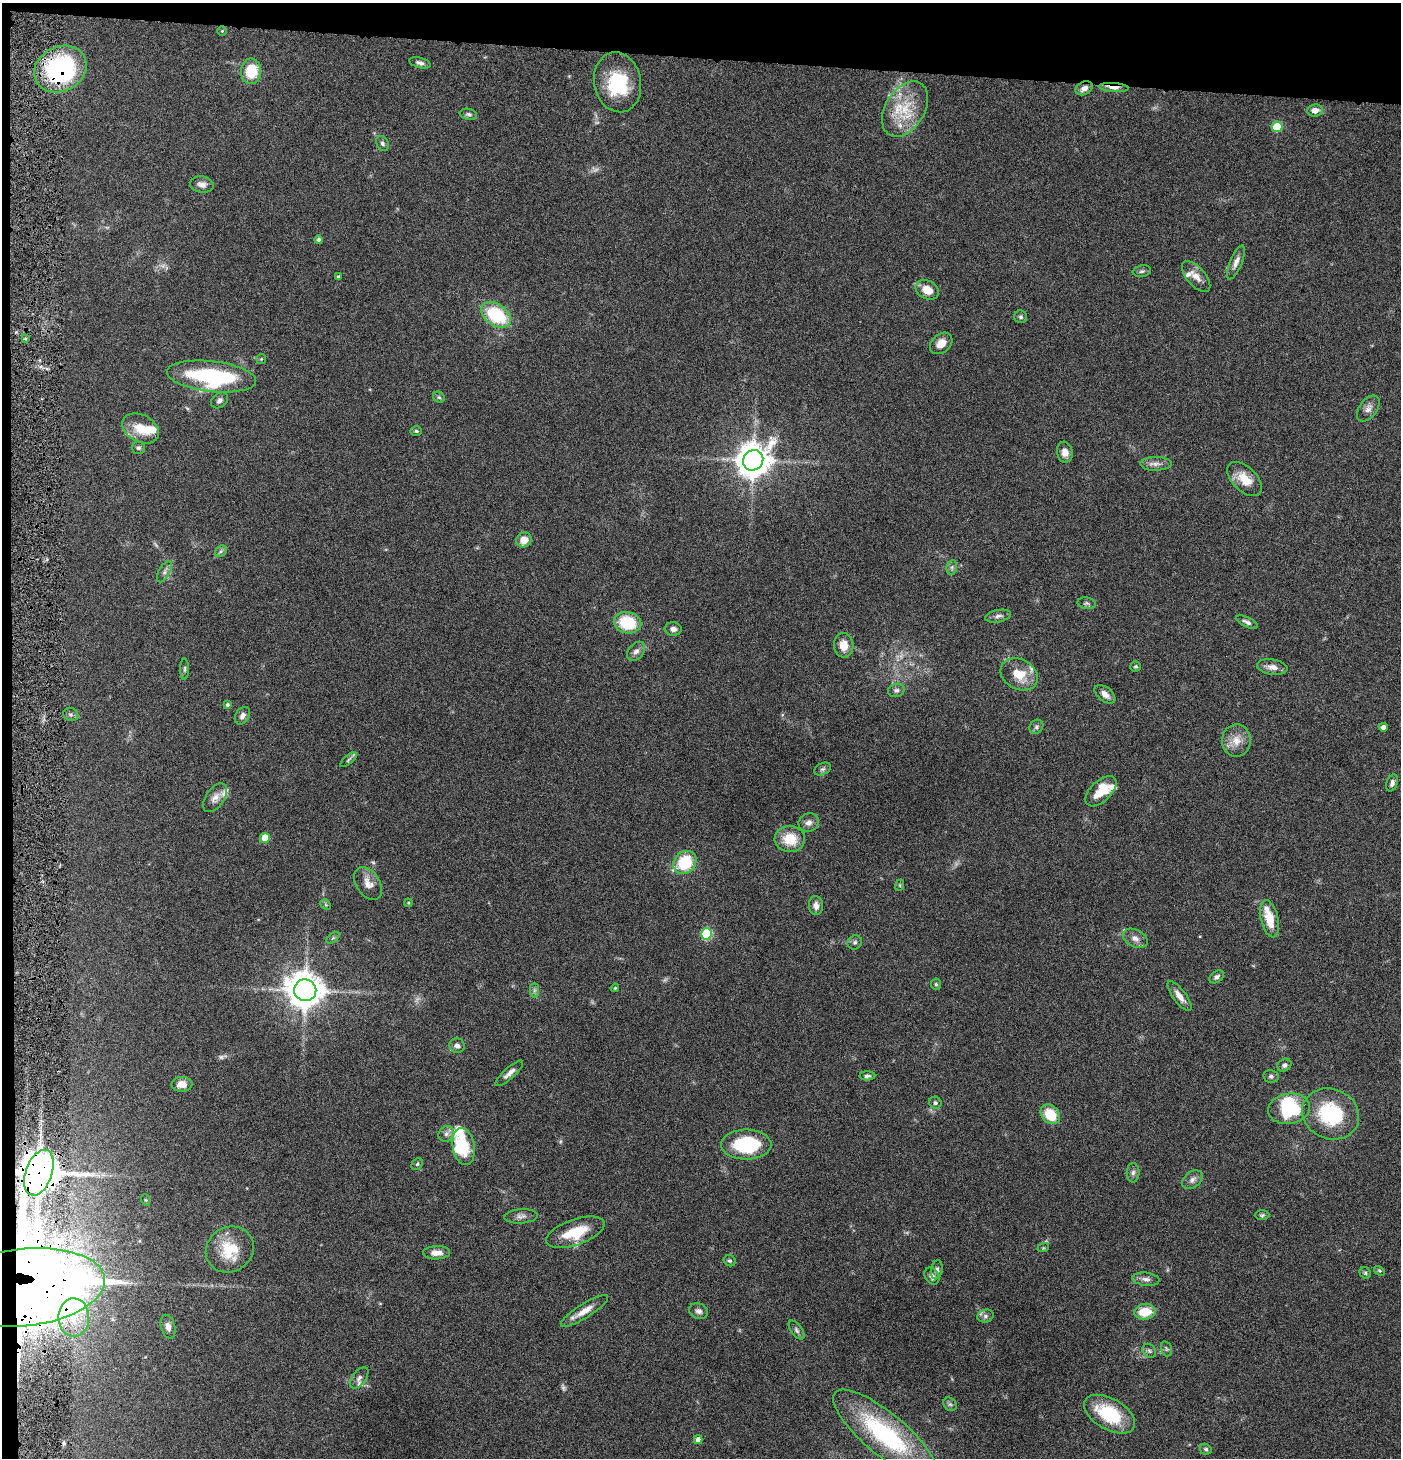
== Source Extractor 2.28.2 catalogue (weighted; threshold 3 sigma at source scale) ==
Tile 1 of 3 x 3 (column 1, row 1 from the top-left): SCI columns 147-1545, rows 2914-4369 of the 4442 x 4371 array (HDU 1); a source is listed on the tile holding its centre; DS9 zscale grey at full resolution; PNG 1403 x 1460 px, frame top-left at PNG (2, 3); each listed source drawn as its Kron ellipse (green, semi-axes under 4 px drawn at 4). Shown black and unused: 5% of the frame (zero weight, under 4 of 8 exposures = <1% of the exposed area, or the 3 px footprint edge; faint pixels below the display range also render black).
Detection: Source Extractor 2.28.2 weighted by HDU 2 'WHT'; one run over the whole footprint, this tile lists its part. Background 0.0678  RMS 0.0042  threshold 0.0172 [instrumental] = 3 sigma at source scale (4.09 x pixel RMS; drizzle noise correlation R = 1.36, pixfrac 0.8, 0.05/0.05 arcsec/px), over >= 5 px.
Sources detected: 151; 7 too faint to see at this stretch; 3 inside a brighter object's white glare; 1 long thin detection or spike segment (spike, bleed or trail) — neither listed nor drawn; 11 inside a brighter listed object's ellipse — not listed separately; the other 129 listed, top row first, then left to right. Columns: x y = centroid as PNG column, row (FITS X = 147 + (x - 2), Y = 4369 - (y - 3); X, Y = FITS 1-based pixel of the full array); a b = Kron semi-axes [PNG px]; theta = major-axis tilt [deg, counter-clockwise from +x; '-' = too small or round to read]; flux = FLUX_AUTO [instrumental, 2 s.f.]
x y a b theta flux
222 31 5 5 - 0.46
420 63 11 5 -15 1.4
60 69 27 22 27 56
251 71 13 10 90 13
618 82 30 23 -79 23
1114 87 15 4 -4 2.8
1084 88 9 6 28 1.9
905 109 30 19 58 15
1315 110 8 6 6 2.4
468 114 9 5 -11 0.94
1277 127 5 5 - 13
382 143 8 5 -59 0.92
202 184 12 8 -9 2.1
319 240 4 4 - 1
1236 262 18 6 67 2.3
1142 271 9 5 10 0.93
1196 276 19 9 -48 3.6
338 277 4 4 - 0.53
927 290 12 9 -28 5
496 315 16 11 -33 23
1021 317 6 6 - 0.86
25 339 4 3 - 0.48
941 343 12 9 40 3.9
261 359 5 4 - 0.5
211 376 45 15 -6 45
439 397 6 5 - 0.62
220 400 9 7 39 1.4
1368 409 15 9 53 2.3
141 428 19 13 -29 7.5
416 431 6 5 - 0.55
138 448 6 6 - 0.81
1065 452 10 8 -81 2.6
753 460 10 9 - 730
1156 464 15 7 0 2.2
1245 479 21 12 -44 7.1
524 540 8 7 - 4.5
221 551 6 5 - 0.81
952 567 7 5 80 0.9
164 572 12 5 60 1.5
1087 603 9 5 -10 0.95
998 616 13 6 11 1.5
1247 622 12 5 -25 1.4
627 623 14 10 -12 17
673 629 8 6 -7 1.6
844 645 12 9 -87 4.7
636 651 10 7 48 1.8
1135 666 5 5 - 0.7
1272 667 15 7 -8 2.8
185 669 10 4 90 0.74
1019 674 19 15 -29 8.5
896 690 8 6 14 1.2
1105 694 12 7 -38 2.6
227 705 4 4 - 0.77
71 714 7 6 - 0.89
242 716 9 6 57 1.8
1036 727 7 6 - 0.94
1383 727 4 4 - 1.6
1236 740 16 14 88 5
348 760 10 4 41 0.77
822 769 9 5 26 0.97
1392 783 9 5 71 1.4
1101 791 19 10 44 9.3
215 798 16 9 56 2.9
809 822 10 9 - 2.1
265 838 5 5 - 6.2
790 839 15 13 -3 9
685 862 12 10 46 17
368 884 18 11 -57 4
900 885 6 4 72 0.4
408 903 4 4 - 0.39
326 905 6 4 -44 0.56
816 906 9 7 -85 2.3
1270 919 19 8 -77 7.8
706 934 6 5 - 29
333 938 7 4 37 0.65
1135 938 13 8 -27 2.5
855 942 7 6 - 1
1217 977 8 5 37 1.1
936 984 6 5 - 0.62
615 988 4 3 - 0.42
305 990 11 11 - 740
534 990 7 4 89 0.88
1180 996 18 6 -54 3
457 1046 7 7 - 1.6
1284 1065 7 6 - 1.1
509 1073 18 5 42 2.2
867 1076 8 4 0 0.96
1271 1076 8 6 -10 0.99
182 1084 10 7 1 3.3
935 1103 6 6 - 0.87
1289 1109 21 15 9 21
1050 1114 11 8 -46 10
1331 1114 29 25 -23 28
446 1134 8 7 - 1.5
746 1145 25 15 0 26
464 1146 18 11 -80 11
417 1164 6 5 - 0.69
39 1173 24 13 71 1100
1133 1173 9 6 88 1.3
1192 1180 11 8 38 1.8
146 1200 6 3 -71 0.38
1262 1215 7 5 1 0.7
521 1216 17 7 4 1.8
575 1232 30 13 19 13
1043 1248 6 3 17 0.4
230 1249 25 22 33 12
436 1253 13 6 1 2.9
730 1261 6 5 - 0.67
937 1270 9 6 79 1.2
1379 1271 6 4 -33 0.49
1365 1273 6 5 - 0.68
932 1276 9 7 -57 1.6
1146 1279 13 6 -8 1.8
22 1288 83 39 6 880
584 1311 27 7 32 4.6
699 1311 9 7 -21 1.7
1145 1312 10 8 6 8.7
985 1316 8 6 15 1.1
74 1318 19 15 -89 9.1
168 1327 12 7 -74 2.1
796 1330 11 5 -54 1.1
1167 1349 8 5 -72 0.75
1149 1351 7 6 - 0.93
359 1378 12 6 53 1.4
950 1404 7 6 - 0.91
1110 1414 28 15 -30 21
885 1434 65 21 -40 51
698 1440 4 4 - 1.8
1206 1449 6 5 - 0.75
Overlapping masked pixels (flux is a lower limit): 4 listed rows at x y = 60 69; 1114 87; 39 1173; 22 1288